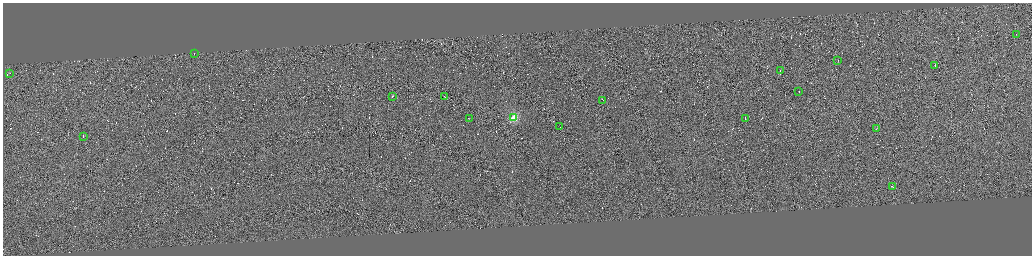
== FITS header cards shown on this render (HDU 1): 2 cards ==
NAXIS1  =                 4117
NAXIS2  =                 1015

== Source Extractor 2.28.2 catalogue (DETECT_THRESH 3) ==
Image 4117 x 1015 px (HDU 1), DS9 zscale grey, zoomed out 1/4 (1 PNG px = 4 x 4 image px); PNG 1034 x 258 px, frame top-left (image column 4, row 1012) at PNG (3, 3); each listed source drawn as its Kron ellipse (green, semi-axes under 4 px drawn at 4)
Background 0.0689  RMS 2.9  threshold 8.67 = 3 sigma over >= 5 px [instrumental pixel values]
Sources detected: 547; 530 cannot appear on this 1/4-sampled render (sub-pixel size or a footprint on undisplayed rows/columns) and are neither listed nor drawn; the other 17 listed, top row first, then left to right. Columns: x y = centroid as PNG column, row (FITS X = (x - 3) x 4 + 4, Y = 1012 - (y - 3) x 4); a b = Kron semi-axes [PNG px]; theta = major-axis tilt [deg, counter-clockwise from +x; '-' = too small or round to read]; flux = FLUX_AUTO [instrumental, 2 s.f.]
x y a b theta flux
1016 35 2 1 - 8400
194 54 2 1 - 7500
838 61 2 1 - 8600
935 65 2 1 - 7800
780 70 2 1 - 6300
9 73 2 1 - 8000
799 92 2 1 - 11000
392 96 2 1 - 15000
444 96 2 1 - 11000
603 100 3 1 - 14000
514 118 2 2 - 100000
745 118 2 1 - 6800
469 119 3 1 - 17000
560 127 2 1 - 5500
876 128 2 1 - 7700
83 136 2 1 - 7600
892 186 2 1 - 11000
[530 sub-pixel or undisplayed-footprint detections neither listed nor drawn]